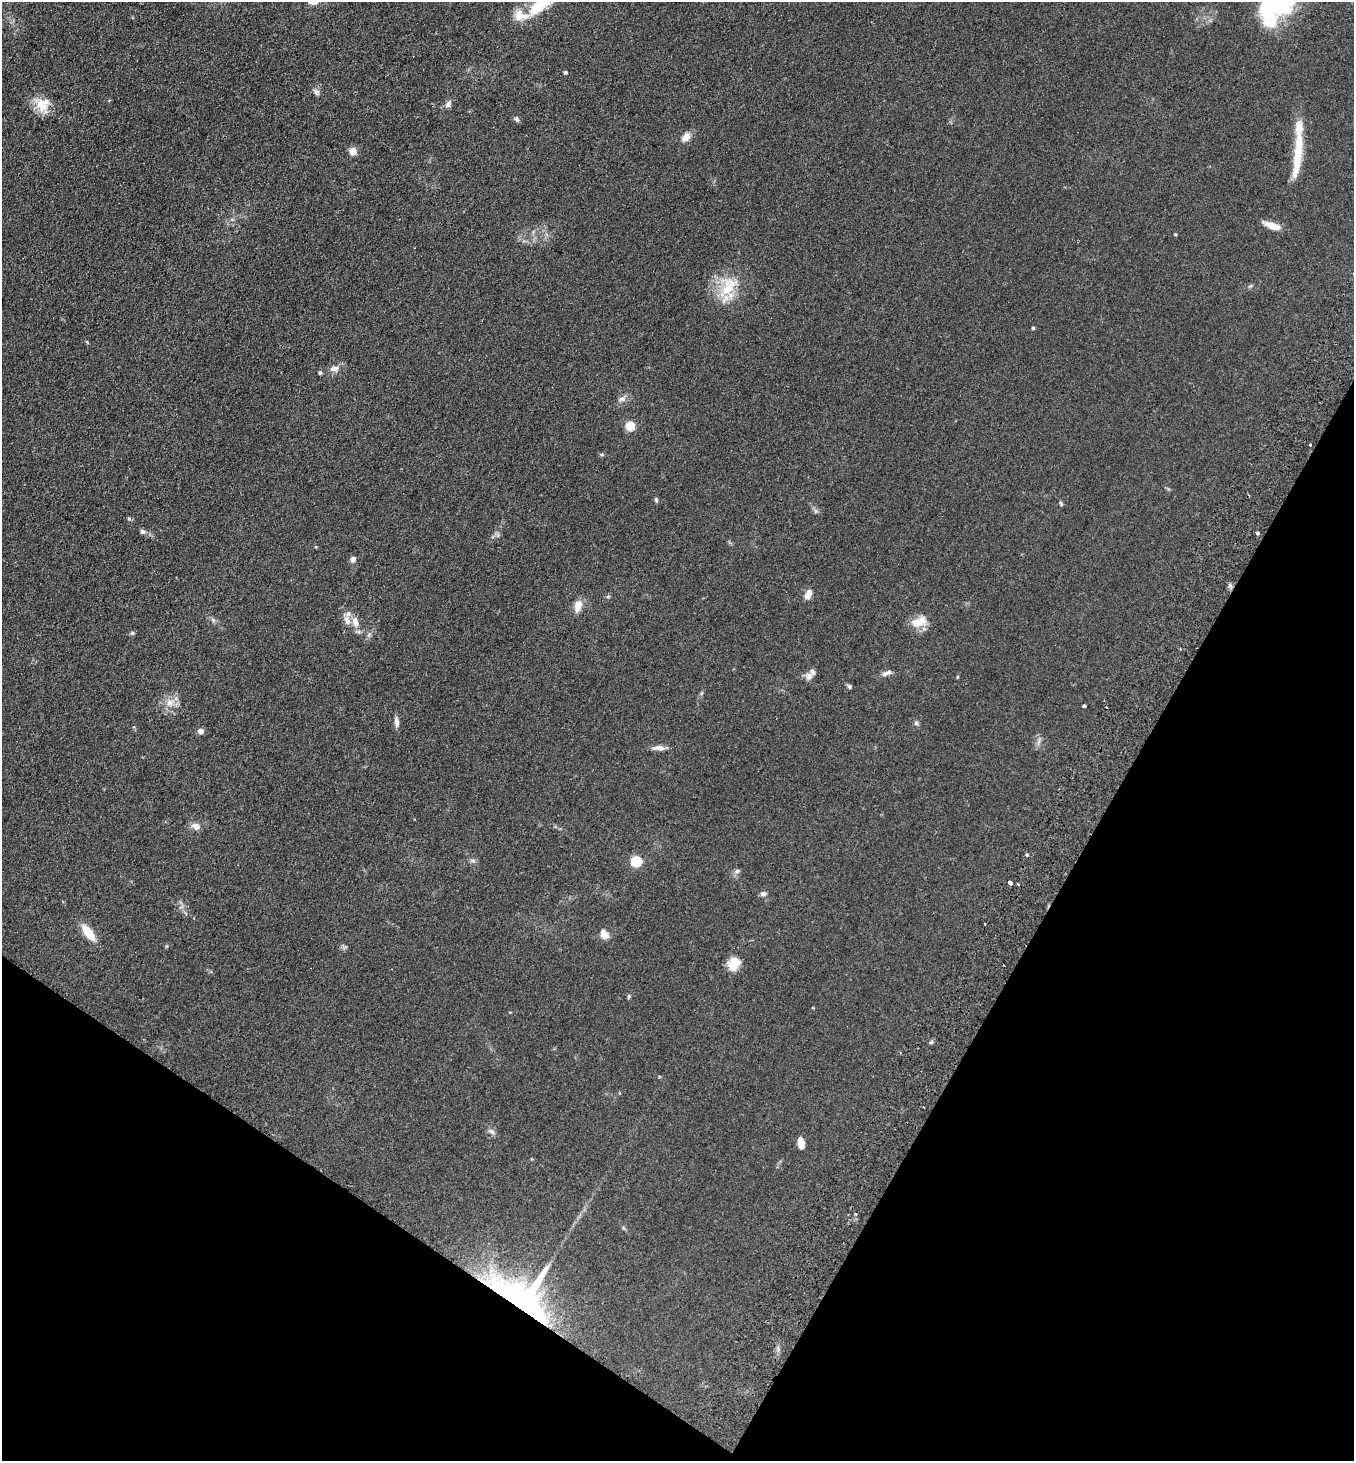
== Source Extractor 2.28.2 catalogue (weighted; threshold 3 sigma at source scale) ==
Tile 15 of 4 x 4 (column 3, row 4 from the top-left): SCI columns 2904-4255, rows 35-1493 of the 5946 x 5905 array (HDU 1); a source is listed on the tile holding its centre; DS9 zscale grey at full resolution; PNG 1356 x 1463 px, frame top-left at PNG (2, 2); no overlay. Shown black and unused: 27% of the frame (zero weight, under 2 of 3 exposures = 3% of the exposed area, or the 3 px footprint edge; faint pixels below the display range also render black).
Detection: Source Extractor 2.28.2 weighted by HDU 2 'WHT'; one run over the whole footprint, this tile lists its part. Background 0.0927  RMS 0.0099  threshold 0.0445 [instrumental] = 3 sigma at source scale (4.5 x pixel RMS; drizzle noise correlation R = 1.50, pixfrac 1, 0.05/0.05 arcsec/px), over >= 5 px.
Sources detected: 70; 2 inside a brighter object's white glare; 4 cosmic-ray / hot-pixel residue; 1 long thin detection or spike segment (spike, bleed or trail) — not listed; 5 inside a brighter listed object's ellipse — not listed separately; the other 58 listed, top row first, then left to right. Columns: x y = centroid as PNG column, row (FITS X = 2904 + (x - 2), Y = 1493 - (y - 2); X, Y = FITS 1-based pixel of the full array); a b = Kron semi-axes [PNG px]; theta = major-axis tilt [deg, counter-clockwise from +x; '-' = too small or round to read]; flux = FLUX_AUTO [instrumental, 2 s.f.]
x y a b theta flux
543 2 31 15 20 31
1280 3 48 21 33 130
565 72 3 3 - 1.8
317 92 9 7 -31 2.9
41 104 25 14 -54 17
448 104 10 7 50 3.6
516 119 8 5 -41 2
686 137 12 8 50 7.1
353 151 5 4 - 23
1272 226 19 7 -19 11
1175 234 4 3 - 0.72
728 287 34 19 58 32
1033 328 4 3 - 1.4
334 368 12 7 8 5.2
320 372 5 4 - 1.6
622 399 10 7 10 3.8
630 426 5 5 - 45
1310 445 3 2 - 1.1
656 500 6 4 -69 1.4
1061 503 7 4 -63 1.4
129 519 6 3 -72 1.2
142 532 7 6 - 2.2
1257 533 4 3 - 5.5
353 559 6 6 - 4
808 594 12 6 64 6.4
608 596 6 4 1 1.2
578 606 12 7 74 11
213 620 5 5 - 1.8
355 621 15 8 -72 8.4
919 622 23 12 16 13
132 633 6 5 - 1.4
1180 649 3 3 - 1.1
887 673 14 6 23 4.2
809 676 10 10 - 4.7
849 686 6 5 - 1.8
169 703 10 9 - 7.1
1084 706 3 3 - 1.4
397 722 14 6 -84 4.2
916 723 7 5 -69 1.8
201 731 5 4 - 8
1039 742 10 3 69 2.3
659 748 17 6 -3 5.5
196 826 11 8 -25 5.7
1027 854 4 3 - 1.4
473 860 8 5 6 2.2
636 861 5 5 - 76
737 871 8 5 17 2.4
1010 883 4 3 - 24
763 894 7 6 - 3
88 933 17 8 -51 20
604 934 12 8 -53 7
734 964 16 13 51 14
629 996 6 4 83 1.3
813 1008 3 2 - 0.84
491 1131 11 6 -30 3.2
801 1143 13 8 -82 6.2
856 1214 4 3 - 0.99
528 1300 55 40 -89 220
Overlapping masked pixels (flux is a lower limit): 1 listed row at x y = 528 1300
Isophote crosses this tile's border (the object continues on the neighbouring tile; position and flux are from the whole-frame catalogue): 2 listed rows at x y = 543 2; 1280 3